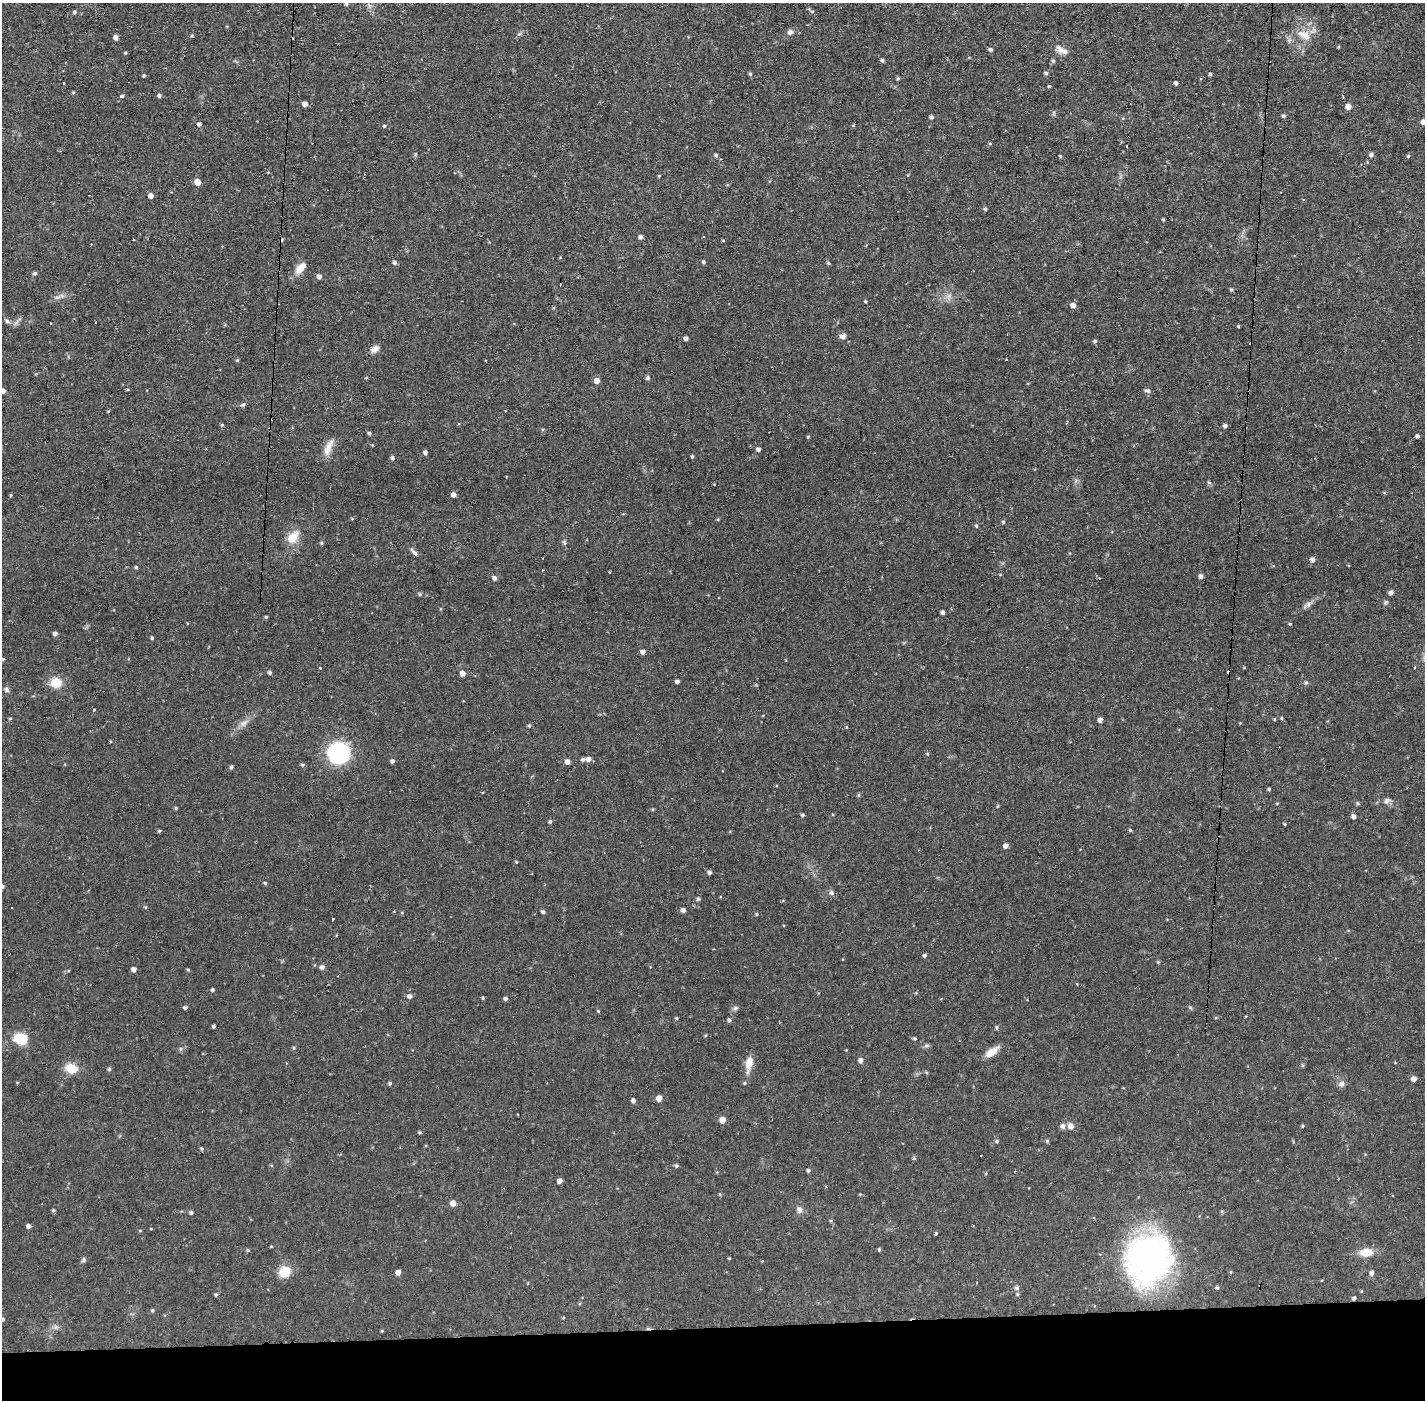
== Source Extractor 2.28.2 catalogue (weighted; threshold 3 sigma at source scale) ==
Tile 8 of 3 x 3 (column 2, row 3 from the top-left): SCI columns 1423-2845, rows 53-1450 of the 4267 x 4298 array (HDU 1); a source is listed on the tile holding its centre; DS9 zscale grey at full resolution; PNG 1427 x 1402 px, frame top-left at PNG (2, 3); no overlay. Shown black and unused: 5% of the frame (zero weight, under 2 of 3 exposures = <1% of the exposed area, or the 3 px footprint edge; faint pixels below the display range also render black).
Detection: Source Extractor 2.28.2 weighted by HDU 2 'WHT'; one run over the whole footprint, this tile lists its part. Background 0.0564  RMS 0.006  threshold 0.0269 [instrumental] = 3 sigma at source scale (4.5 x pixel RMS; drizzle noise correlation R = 1.50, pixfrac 1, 0.05/0.05 arcsec/px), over >= 5 px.
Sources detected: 234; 12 cosmic-ray / hot-pixel residue — not listed; the other 222 listed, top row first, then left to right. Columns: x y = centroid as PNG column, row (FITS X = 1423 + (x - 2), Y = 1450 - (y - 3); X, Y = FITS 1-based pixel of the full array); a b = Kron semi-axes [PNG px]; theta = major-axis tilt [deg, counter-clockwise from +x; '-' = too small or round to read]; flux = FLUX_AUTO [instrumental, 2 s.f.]
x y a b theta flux
346 4 5 4 - 0.89
812 11 5 3 - 0.67
74 12 5 4 - 0.96
790 32 8 7 - 1.8
520 34 9 3 21 0.89
1304 35 20 11 -26 7.4
191 36 5 4 - 0.68
116 37 4 4 - 2.6
991 50 4 4 - 1.4
1062 50 17 8 -29 4.1
125 53 4 3 - 0.61
882 60 4 4 - 1.2
1053 61 5 5 - 0.9
1046 73 5 4 - 1
750 74 5 4 - 0.85
1210 74 4 4 - 0.84
144 75 4 4 - 0.78
898 78 4 4 - 0.78
63 83 3 2 - 1.2
1176 83 4 3 - 1.5
1049 86 3 3 - 0.69
73 92 5 3 - 0.59
159 95 4 4 - 1.5
122 96 5 4 - 1
305 104 5 4 - 2.8
1348 106 5 5 - 3.8
1283 116 5 4 - 0.93
931 117 4 4 - 1.4
1423 122 6 5 - 2.9
199 124 4 4 - 1.5
384 126 4 4 - 0.69
990 144 5 3 - 0.6
716 155 4 4 - 1.1
1371 155 5 5 - 1.6
1060 156 4 3 - 0.64
1408 156 4 4 - 0.75
197 182 5 5 - 5.8
151 196 5 5 - 3
985 209 5 4 - 0.87
1163 219 3 3 - 0.67
640 237 5 4 - 1.7
133 240 3 2 - 0.84
723 240 4 3 - 0.47
394 262 5 5 - 1.3
704 262 4 4 - 1
829 263 5 4 - 0.68
300 268 16 8 48 6.5
34 273 5 5 - 1.1
319 276 5 5 - 2.3
1231 290 5 4 - 0.81
865 301 4 3 - 0.66
1073 305 6 5 - 2.6
7 321 8 5 -31 1.5
1238 326 4 3 - 0.59
843 336 6 5 - 2.9
686 338 4 4 - 1.7
1095 341 4 4 - 1.1
375 349 12 8 32 3.3
237 360 5 4 - 0.62
648 378 5 5 - 1.2
597 381 5 5 - 3.7
127 390 5 3 - 0.55
2 391 5 4 - 3.4
1147 391 9 4 -11 1.2
243 405 7 5 21 1.1
108 411 4 3 - 0.49
222 425 5 3 - 0.63
1225 425 5 4 - 1.3
369 433 5 4 - 1
1417 436 4 4 - 1.5
808 437 4 3 - 0.58
328 448 23 8 69 6
758 449 5 4 - 1.5
425 453 4 4 - 1.6
692 457 4 3 - 0.87
392 458 4 4 - 1.4
1209 483 6 4 -3 0.85
453 494 4 4 - 3
11 495 4 3 - 0.58
718 519 5 3 - 0.53
1003 522 4 4 - 0.94
976 526 5 4 - 0.84
293 537 18 12 53 8.8
564 542 6 4 -72 0.94
321 543 4 4 - 0.86
414 552 12 5 -46 1.7
1313 560 5 5 - 2.4
136 567 4 4 - 0.72
610 572 3 2 - 0.48
1201 576 5 5 - 1.7
494 578 5 5 - 1.9
1391 593 5 5 - 1.8
420 594 6 4 18 0.72
1308 604 18 6 37 2.9
943 612 4 3 - 1.4
266 617 4 4 - 0.71
1290 624 4 3 - 0.6
55 634 4 4 - 1.9
152 638 4 3 - 0.87
643 652 4 4 - 2.3
3 659 4 4 - 0.63
269 672 4 4 - 1.2
462 673 5 5 - 3.3
677 681 4 4 - 1.9
56 683 6 5 - 26
1306 683 6 4 73 1
7 689 6 6 - 1.5
93 710 3 3 - 4.3
1281 718 5 3 - 0.58
10 719 4 3 - 0.7
1274 719 5 3 - 0.5
1100 720 4 4 - 2.5
244 723 12 6 33 2.9
529 725 5 4 - 0.71
846 727 5 3 - 0.52
338 753 20 19 - 55
927 754 4 4 - 0.63
588 759 6 5 - 2.7
583 760 5 4 - 1.4
392 761 5 4 - 1.5
567 762 5 5 - 2.4
302 765 5 4 - 0.87
231 767 6 4 47 0.77
1269 789 4 3 - 0.76
858 795 5 4 - 0.79
1387 801 10 7 30 2.1
1357 803 6 4 -88 0.7
176 808 4 4 - 0.75
652 809 5 3 - 0.56
802 815 4 4 - 1
1354 816 5 5 - 2
550 822 5 4 - 0.93
1285 824 3 3 - 0.57
159 831 4 4 - 0.74
1006 846 5 4 - 2.4
516 862 4 4 - 0.51
709 872 5 4 - 1.5
265 883 4 4 - 0.77
2 886 5 4 - 1.5
832 893 7 6 - 1.6
698 899 6 5 - 0.94
145 907 5 3 - 0.6
683 910 5 5 - 1.9
543 912 4 4 - 1.3
402 913 5 3 - 0.5
757 914 4 4 - 0.69
332 919 3 3 - 1.7
925 955 4 4 - 1.2
1158 962 4 4 - 0.61
322 967 5 5 - 1.9
134 969 4 4 - 2.5
188 970 4 4 - 0.62
212 990 4 4 - 1
410 996 5 5 - 2.1
483 998 4 4 - 0.69
505 999 4 4 - 1.3
185 1008 4 4 - 1.1
735 1008 8 5 22 1.3
598 1011 4 4 - 0.55
676 1018 4 3 - 0.68
1216 1018 4 3 - 0.59
729 1020 5 4 - 1.2
214 1026 3 3 - 1.1
997 1027 5 4 - 0.81
914 1038 4 4 - 0.88
21 1039 17 13 -8 12
926 1046 7 4 0 1.1
180 1049 6 4 72 0.81
992 1052 18 8 34 6
860 1060 5 5 - 2.5
749 1063 18 8 81 7.2
71 1068 6 5 - 40
109 1069 4 4 - 0.95
1414 1079 5 5 - 2.8
390 1083 4 4 - 1.1
744 1083 4 4 - 0.65
1342 1084 8 7 - 2.2
659 1098 5 4 - 5
633 1101 5 4 - 1.8
722 1120 5 5 - 5.7
1063 1126 6 6 - 1.9
1071 1126 8 7 - 2.9
1303 1126 4 3 - 0.76
420 1132 4 3 - 0.73
997 1141 4 4 - 0.97
1047 1141 5 5 - 0.77
202 1149 4 4 - 0.88
914 1158 5 4 - 0.83
271 1165 5 3 - 0.5
676 1166 5 5 - 0.95
808 1170 4 4 - 1.1
986 1173 5 3 - 0.49
559 1181 4 4 - 2.6
860 1194 4 4 - 0.47
453 1203 5 5 - 4.4
53 1210 5 4 - 0.84
799 1210 9 7 -38 2.4
191 1212 4 4 - 1.2
831 1220 5 3 - 0.56
28 1226 4 4 - 2
151 1229 4 2 - 0.42
935 1234 4 3 - 2.7
271 1246 3 3 - 0.53
879 1249 4 3 - 0.76
248 1250 4 4 - 0.7
1366 1252 16 10 3 7.9
729 1258 3 3 - 0.56
1148 1259 56 46 76 160
83 1260 7 5 50 1.1
285 1272 13 12 - 10
398 1272 5 4 - 3.2
1372 1273 6 5 - 1.9
1017 1288 6 5 - 1.4
1217 1288 4 4 - 0.92
1017 1294 5 4 - 0.78
216 1295 5 4 - 0.77
1354 1298 4 4 - 1.4
152 1310 5 4 - 0.85
563 1318 5 3 - 0.48
3 1319 5 4 - 0.98
55 1327 6 6 - 1.5
382 1331 4 3 - 0.56
Overlapping masked pixels (flux is a lower limit): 1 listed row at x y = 1354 1298
Isophote crosses this tile's border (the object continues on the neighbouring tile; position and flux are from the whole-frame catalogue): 4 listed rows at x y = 1423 122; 2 391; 2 886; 3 1319